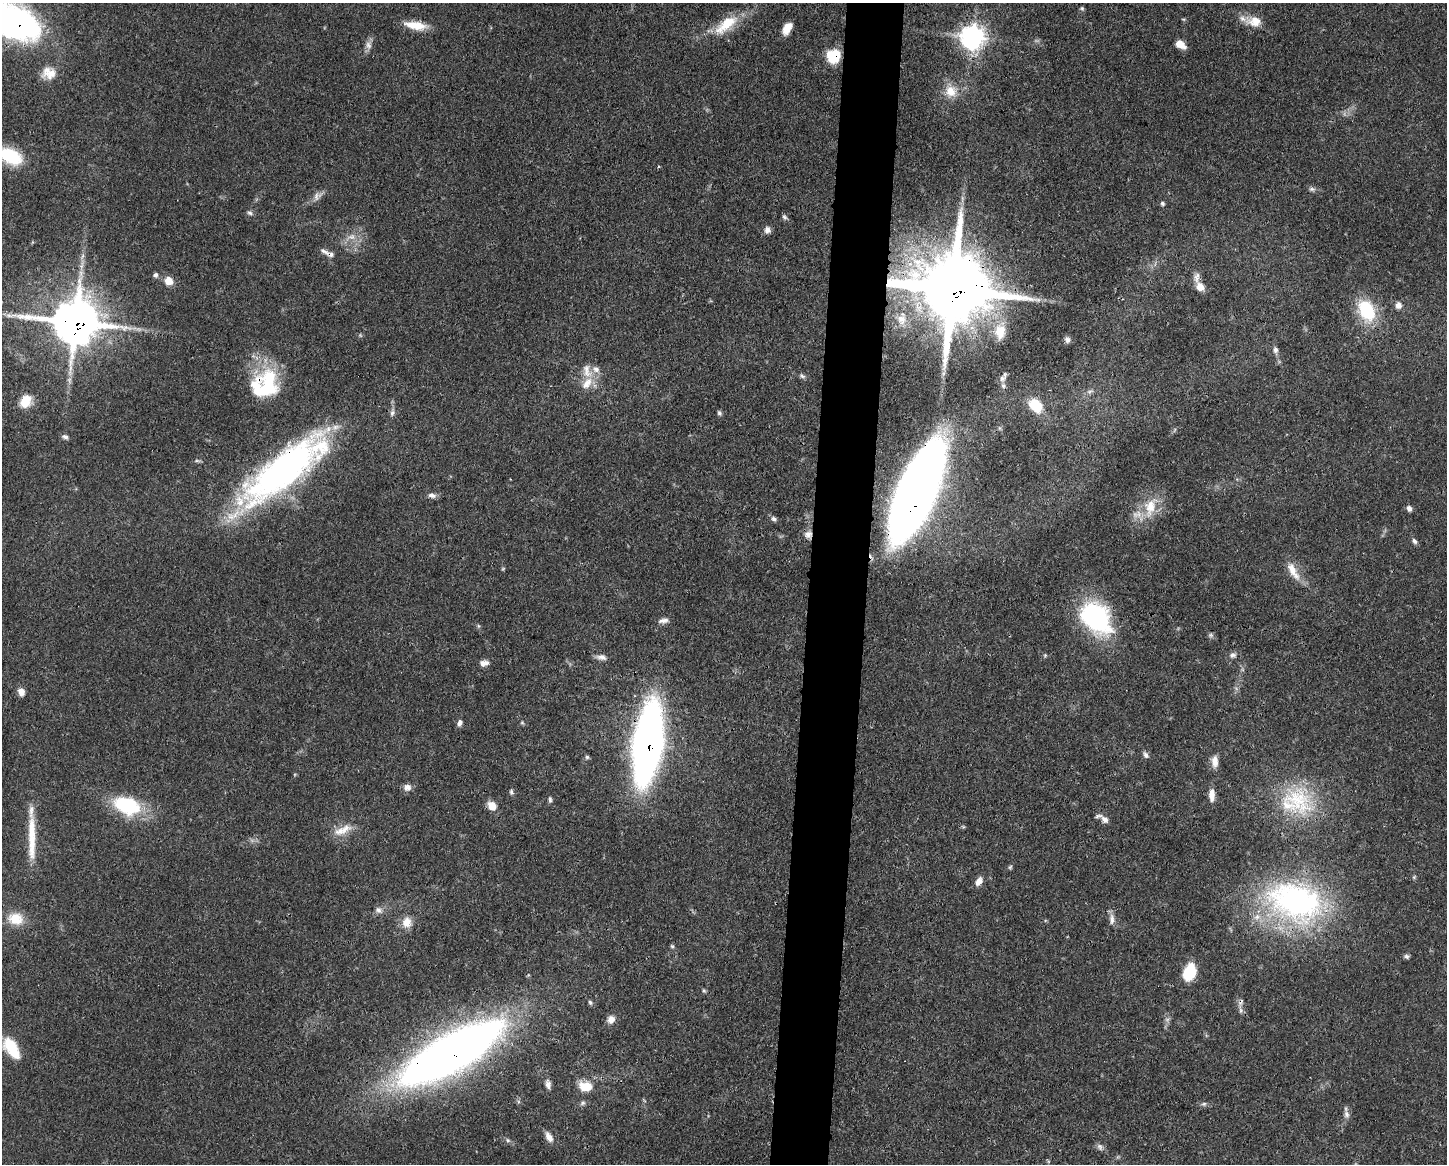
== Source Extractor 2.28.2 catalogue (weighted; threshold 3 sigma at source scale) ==
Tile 5 of 3 x 4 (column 2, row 2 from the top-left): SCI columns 1557-3001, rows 2328-3489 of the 4670 x 4657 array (HDU 1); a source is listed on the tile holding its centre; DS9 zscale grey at full resolution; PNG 1449 x 1166 px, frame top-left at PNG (2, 3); no overlay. Shown black and unused: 4% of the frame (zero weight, under 3 of 4 exposures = <1% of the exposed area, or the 3 px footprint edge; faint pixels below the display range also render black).
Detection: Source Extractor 2.28.2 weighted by HDU 2 'WHT'; one run over the whole footprint, this tile lists its part. Background 0.0551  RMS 0.0033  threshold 0.0148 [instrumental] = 3 sigma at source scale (4.5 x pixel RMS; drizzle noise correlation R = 1.50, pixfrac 1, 0.05/0.05 arcsec/px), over >= 5 px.
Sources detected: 115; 3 too faint to see at this stretch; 2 cosmic-ray / hot-pixel residue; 1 long thin detection or spike segment (spike, bleed or trail) — not listed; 8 inside a brighter listed object's ellipse — not listed separately; the other 101 listed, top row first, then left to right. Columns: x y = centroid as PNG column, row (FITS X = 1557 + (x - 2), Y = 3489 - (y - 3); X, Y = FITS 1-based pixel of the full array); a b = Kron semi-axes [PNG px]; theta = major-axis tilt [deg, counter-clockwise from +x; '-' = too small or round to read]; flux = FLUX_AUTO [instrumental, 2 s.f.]
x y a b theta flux
1082 8 6 5 - 0.53
1254 21 23 13 -8 5.7
13 22 49 27 -25 140
415 25 28 9 -10 6.5
726 25 37 15 38 11
787 28 13 7 58 4.4
972 37 10 10 - 180
1181 44 12 7 -34 3.3
368 45 13 9 87 1.9
834 56 11 10 - 15
49 73 19 16 6 5
951 91 17 16 - 5.7
11 156 22 14 -27 19
1312 189 9 5 8 0.89
317 196 16 9 46 2.1
1162 203 6 5 - 0.63
250 213 7 6 - 0.87
784 217 7 5 -49 0.76
767 230 9 8 - 1.6
325 251 15 6 -30 1.4
82 256 9 4 81 1.1
155 275 6 6 - 0.88
169 281 9 8 - 3.9
1200 287 11 9 -49 3.1
952 289 22 20 -19 4600
1398 305 8 8 - 1.7
1366 310 23 15 -66 20
902 319 22 14 83 6.9
75 322 16 14 -4 1400
1000 331 24 15 84 7.8
1067 339 9 6 -61 1.1
1275 350 9 7 -83 1.2
587 371 23 13 -71 5.3
802 376 8 5 -29 0.8
1002 378 9 9 - 1.5
69 380 9 6 -85 1.2
265 384 35 29 43 28
1090 392 10 5 15 1.1
26 401 17 13 59 6.1
1036 405 13 9 -43 12
392 413 12 6 75 1.3
719 413 7 5 -54 0.68
65 437 8 6 -27 1
284 469 110 31 38 130
916 491 72 22 66 730
432 495 11 7 -11 1.5
1150 507 32 16 76 9.6
1409 508 7 6 - 1.2
774 519 7 6 - 0.93
808 534 10 10 - 2.1
1414 541 9 5 -57 0.95
503 569 5 5 - 0.37
1293 571 28 10 -61 5.3
1096 617 39 26 -46 44
663 621 14 6 7 1.6
478 626 6 4 -89 0.47
1211 635 8 6 -21 0.73
1045 655 5 5 - 0.44
1233 655 10 7 14 1.3
601 657 14 7 -7 1.8
484 663 11 7 8 1.9
21 692 9 7 -71 2.4
459 723 9 6 77 1.2
522 723 6 4 -53 0.48
648 744 49 17 82 330
1146 755 9 6 -57 1
587 757 5 5 - 0.6
1215 761 15 8 -88 2.9
407 787 9 8 - 2.1
511 792 8 5 -76 0.74
1212 795 15 7 89 2.9
550 799 8 4 -84 0.72
1298 800 50 33 -44 27
127 805 31 19 -19 24
492 806 9 7 -48 4.8
1105 820 11 8 -41 2
340 831 19 12 23 4.5
32 837 65 9 -90 11
1010 867 6 5 - 0.51
979 881 11 7 56 2.2
1296 902 73 48 -16 86
378 910 11 8 -28 1.5
16 919 20 15 -6 6.8
1112 919 16 7 -89 2
407 922 15 13 -83 3.8
672 946 5 5 - 0.53
1407 956 7 5 -25 0.79
1189 972 16 11 68 13
704 990 6 5 - 0.5
590 1002 6 5 - 0.62
611 1019 10 8 57 2.2
11 1048 27 13 -57 11
452 1053 92 27 30 380
548 1084 11 6 -77 1.7
585 1086 17 12 -9 6
583 1103 8 5 17 0.86
1204 1104 7 5 20 0.78
1347 1114 11 8 -78 1.6
549 1137 13 7 -60 2.5
508 1140 6 5 - 0.71
1100 1147 10 7 -51 1.2
Overlapping masked pixels (flux is a lower limit): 12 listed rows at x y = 13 22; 834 56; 952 289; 75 322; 265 384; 284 469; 916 491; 808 534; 648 744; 1296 902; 11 1048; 452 1053
Isophote crosses this tile's border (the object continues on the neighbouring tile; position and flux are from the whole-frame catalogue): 2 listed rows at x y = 13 22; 11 156